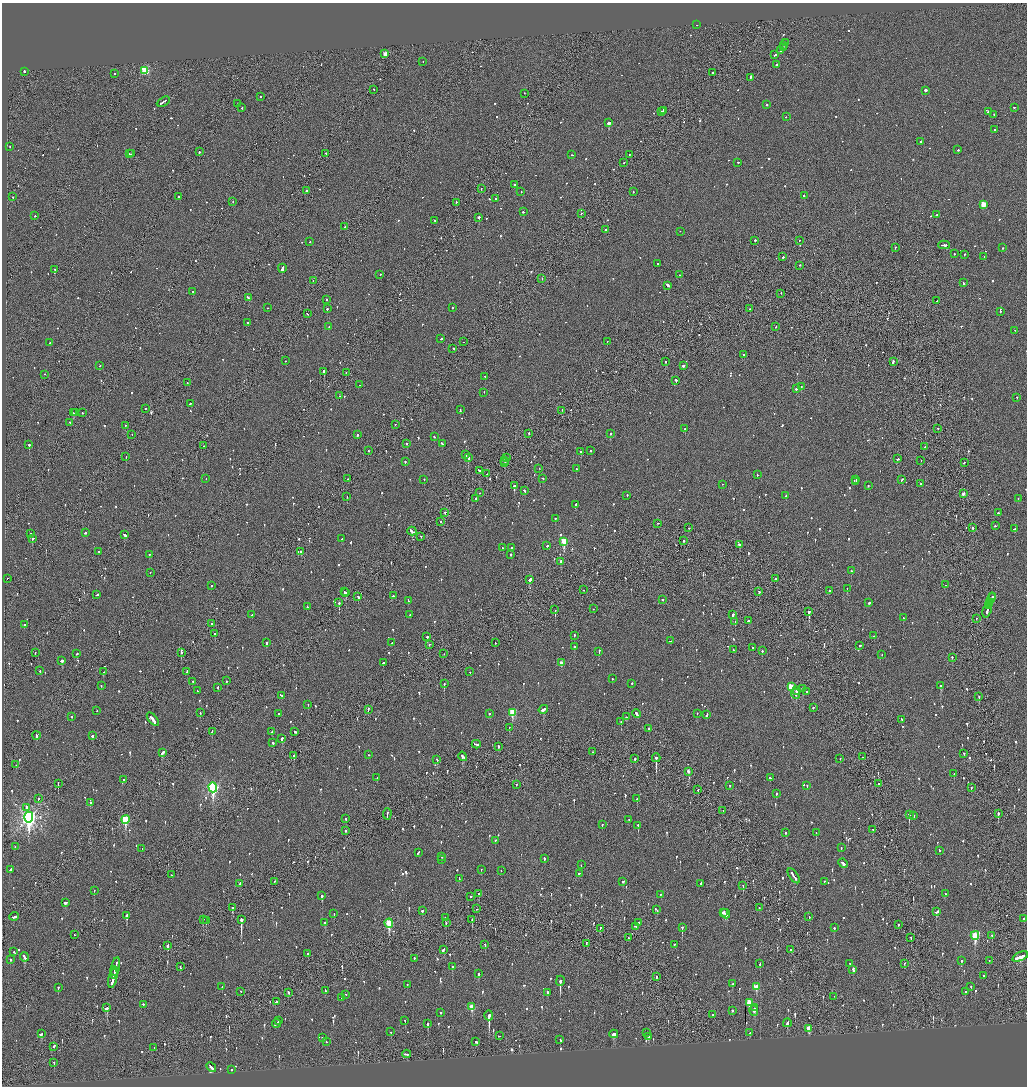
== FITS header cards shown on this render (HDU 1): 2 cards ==
NAXIS1  =                 2050
NAXIS2  =                 2168

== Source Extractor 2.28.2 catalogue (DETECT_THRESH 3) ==
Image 2050 x 2168 px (HDU 1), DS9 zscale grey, zoomed out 1/2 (1 PNG px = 2 x 2 image px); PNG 1029 x 1088 px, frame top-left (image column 2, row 2168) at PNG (2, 3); each listed source drawn as its Kron ellipse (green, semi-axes under 4 px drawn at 4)
Background -0.0948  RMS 0.098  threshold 0.293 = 3 sigma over >= 5 px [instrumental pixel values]
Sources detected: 1336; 74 cannot appear on this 1/2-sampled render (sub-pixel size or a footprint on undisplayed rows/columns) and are neither listed nor drawn; of the other 1262, the 500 brightest by FLUX_AUTO listed and drawn (762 fainter detections omitted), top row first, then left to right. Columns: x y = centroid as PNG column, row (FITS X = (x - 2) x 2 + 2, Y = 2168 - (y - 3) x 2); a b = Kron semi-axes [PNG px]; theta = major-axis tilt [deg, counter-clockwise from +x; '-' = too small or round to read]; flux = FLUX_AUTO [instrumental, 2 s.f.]
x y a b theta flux
697 25 2 1 - 70
785 43 2 1 - 56
784 46 2 2 - 76
783 48 2 1 - 81
780 51 2 2 - 56
385 54 3 2 - 280
775 55 3 2 - 120
423 62 2 1 - 57
776 65 2 2 - 130
145 71 3 3 - 1200
24 72 2 2 - 290
712 73 3 2 - 130
114 74 2 2 - 83
750 78 3 2 - 120
374 90 2 1 - 73
925 91 2 2 - 1400
524 94 2 1 - 50
260 97 2 2 - 62
163 102 7 2 29 250
238 104 2 2 - 61
767 105 2 2 - 69
242 108 2 2 - 67
1014 108 2 2 - 54
663 111 2 2 - 75
661 112 2 2 - 93
988 112 2 2 - 420
994 115 2 2 - 74
786 117 2 1 - 83
609 123 3 2 - 6900
995 130 2 2 - 59
921 142 2 2 - 130
10 147 2 2 - 97
958 150 2 2 - 140
199 152 2 2 - 300
129 154 2 2 - 51
132 154 2 1 - 85
326 154 2 2 - 90
572 155 2 2 - 64
629 155 2 1 - 84
624 163 2 1 - 370
738 163 2 2 - 81
515 185 2 2 - 220
481 189 2 1 - 54
306 191 2 2 - 70
521 192 2 2 - 56
633 192 2 2 - 100
804 196 2 2 - 61
13 197 2 1 - 390
178 197 2 2 - 65
495 199 3 2 - 77
233 202 2 1 - 110
456 203 2 2 - 130
983 205 3 3 - 450
523 212 2 2 - 59
581 214 2 1 - 76
936 215 2 2 - 130
34 216 2 2 - 78
479 218 2 2 - 2100
435 221 2 2 - 90
345 227 2 2 - 99
606 230 2 2 - 60
680 232 2 1 - 61
755 241 2 2 - 170
799 241 2 1 - 51
309 242 2 2 - 110
944 245 6 2 0 200
895 248 2 2 - 58
1003 248 2 2 - 63
954 254 2 2 - 68
964 255 2 2 - 62
783 257 2 2 - 210
984 257 2 2 - 88
658 264 2 2 - 120
799 266 2 2 - 87
282 269 4 2 - 1300
55 270 2 2 - 93
380 275 2 2 - 67
680 275 2 2 - 89
542 279 2 1 - 51
313 281 2 1 - 85
963 283 3 2 - 140
668 286 4 2 - 150
193 292 2 2 - 66
781 294 2 2 - 54
249 298 4 2 - 150
326 300 2 2 - 150
937 301 2 2 - 52
267 308 2 2 - 100
452 308 2 2 - 51
327 309 2 2 - 74
750 309 2 2 - 97
1000 312 2 2 - 66
307 314 3 1 - 100
247 323 2 2 - 71
329 327 2 2 - 63
775 327 2 2 - 74
1015 331 2 2 - 59
441 339 2 2 - 77
463 342 2 2 - 77
607 342 2 2 - 53
50 343 2 2 - 300
453 349 2 2 - 250
744 355 2 2 - 95
285 361 2 1 - 51
665 362 2 1 - 230
893 362 4 2 - 140
100 366 2 2 - 73
683 366 3 2 - 110
324 372 2 2 - 890
346 373 2 1 - 73
45 375 2 1 - 66
485 377 2 2 - 74
676 381 2 2 - 190
187 383 2 1 - 73
359 385 2 1 - 68
801 387 2 2 - 170
796 389 3 2 - 90
484 393 2 2 - 93
340 396 2 2 - 53
1017 398 2 2 - 53
190 404 3 2 - 93
145 409 2 2 - 56
460 410 3 2 - 300
562 411 2 1 - 90
73 413 3 2 - 160
75 413 4 1 - 190
82 413 2 1 - 52
70 423 2 1 - 71
395 425 2 1 - 63
125 426 2 2 - 71
685 429 2 2 - 110
938 429 2 2 - 61
529 434 2 2 - 87
610 434 2 2 - 340
132 435 2 1 - 60
357 435 2 2 - 160
434 437 2 2 - 67
406 444 2 2 - 86
442 444 3 2 - 73
29 445 2 2 - 350
204 446 2 2 - 71
925 447 2 2 - 54
368 451 2 2 - 63
591 451 2 2 - 67
581 452 3 2 - 100
466 455 3 2 - 80
126 457 2 1 - 110
468 458 2 2 - 360
507 458 2 1 - 110
898 459 2 2 - 82
504 461 3 2 - 270
921 461 2 1 - 55
405 462 2 2 - 120
505 463 2 1 - 140
964 463 2 2 - 56
539 469 2 1 - 50
576 469 2 2 - 76
479 471 4 2 - 120
487 474 2 1 - 56
757 475 2 2 - 110
206 479 2 1 - 180
348 479 2 1 - 85
543 479 2 2 - 66
424 480 2 2 - 61
856 480 2 2 - 96
901 480 3 2 - 100
856 482 2 2 - 120
921 484 2 2 - 51
723 485 2 1 - 57
514 486 3 2 - 550
868 486 2 2 - 69
524 491 3 2 - 100
480 493 2 1 - 51
963 494 2 2 - 120
627 496 2 2 - 56
786 496 2 2 - 58
347 497 2 1 - 55
476 499 3 2 - 53
1018 499 2 2 - 82
576 505 2 2 - 250
445 513 2 2 - 230
998 513 2 2 - 650
555 519 2 2 - 88
440 522 2 1 - 59
658 524 2 1 - 73
995 526 2 2 - 110
689 528 2 2 - 53
973 528 2 2 - 120
1014 529 3 2 - 170
412 532 4 2 - 240
85 533 3 2 - 100
30 534 2 2 - 250
125 535 3 2 - 170
421 537 2 2 - 86
32 539 3 2 - 100
342 539 2 2 - 53
684 541 2 2 - 66
564 542 4 3 - 930
739 545 2 2 - 260
547 546 2 2 - 450
502 548 3 2 - 110
512 548 2 2 - 250
99 552 2 2 - 58
301 552 2 2 - 200
149 555 2 2 - 65
510 555 2 2 - 120
561 562 3 2 - 140
851 571 2 2 - 84
150 573 2 2 - 57
7 579 2 1 - 68
776 579 2 1 - 61
530 580 3 2 - 700
946 585 2 1 - 60
211 586 2 2 - 95
847 589 2 2 - 59
583 590 2 2 - 110
829 591 2 2 - 55
344 592 2 2 - 62
759 592 2 2 - 91
346 593 2 2 - 110
97 595 4 2 - 130
393 596 3 2 - 87
358 597 2 2 - 230
993 597 2 2 - 69
991 599 6 1 71 300
663 600 2 2 - 72
409 601 2 2 - 190
339 603 2 1 - 430
869 603 2 2 - 69
990 604 3 1 - 120
989 606 4 1 - 180
307 607 2 2 - 63
593 609 2 2 - 52
555 610 2 1 - 210
987 611 7 2 72 210
809 612 3 2 - 670
252 615 2 2 - 58
410 615 2 2 - 53
733 615 3 2 - 180
903 618 2 2 - 79
976 619 2 1 - 55
749 621 3 2 - 160
735 622 2 1 - 75
212 624 2 2 - 110
24 625 2 2 - 60
215 634 2 2 - 220
574 636 3 2 - 73
874 636 2 2 - 99
427 637 2 2 - 310
670 641 3 1 - 110
267 643 2 2 - 220
392 643 2 2 - 71
495 643 2 2 - 55
429 645 2 2 - 55
859 646 2 2 - 190
574 647 2 2 - 140
753 648 2 2 - 80
734 650 2 2 - 52
762 651 2 2 - 120
599 652 4 2 - 110
35 653 2 1 - 62
181 653 2 2 - 140
77 654 3 2 - 74
444 654 2 1 - 64
882 655 2 1 - 63
952 658 2 2 - 75
62 661 3 2 - 190
383 663 3 2 - 140
561 663 3 2 - 150
40 671 2 2 - 60
103 672 2 2 - 210
187 672 3 2 - 73
470 672 2 1 - 52
612 679 2 2 - 60
227 681 2 2 - 92
193 682 2 2 - 80
444 684 2 2 - 300
632 684 2 2 - 79
101 686 2 2 - 55
941 686 3 2 - 190
791 687 4 3 - 830
218 688 3 2 - 67
803 689 3 2 - 98
197 691 3 2 - 74
796 691 2 2 - 430
806 692 2 2 - 63
795 694 5 2 - 90
282 696 4 2 - 130
979 697 2 1 - 93
308 705 2 2 - 97
813 708 2 2 - 60
368 710 3 1 - 130
543 710 5 2 - 220
97 711 2 1 - 60
200 713 2 2 - 100
512 713 4 3 - 780
279 714 2 2 - 67
489 714 2 2 - 52
637 714 4 2 - 160
697 714 2 2 - 86
707 715 4 2 - 110
72 717 2 2 - 120
626 717 2 2 - 63
153 720 8 2 -51 470
902 720 2 2 - 65
621 722 2 2 - 130
509 728 2 1 - 64
648 729 2 2 - 51
212 732 3 2 - 120
272 732 3 2 - 140
295 732 3 2 - 74
36 736 4 2 - 190
92 736 2 2 - 220
282 739 3 2 - 210
273 743 3 2 - 78
476 745 4 2 - 180
498 747 2 2 - 110
593 752 2 2 - 68
162 753 3 2 - 280
964 754 2 2 - 100
369 755 2 1 - 60
294 756 2 2 - 95
463 757 5 2 - 180
862 757 2 1 - 93
656 758 4 1 - 1100
635 759 2 1 - 500
840 759 2 1 - 55
437 760 3 2 - 170
16 765 2 1 - 51
688 772 3 2 - 92
954 774 2 1 - 66
377 778 2 2 - 76
770 778 2 2 - 57
124 780 2 2 - 71
58 784 2 1 - 140
878 784 2 2 - 51
516 785 2 2 - 51
730 786 2 2 - 61
807 786 2 2 - 62
213 788 5 3 - 3900
971 788 3 2 - 52
698 790 2 2 - 65
776 794 2 2 - 89
38 799 3 2 - 120
637 799 2 2 - 61
90 803 2 2 - 97
27 808 2 2 - 130
723 811 2 1 - 110
387 814 6 1 84 220
998 814 3 2 - 380
909 815 3 2 - 320
914 816 2 2 - 55
29 818 6 4 88 8500
346 819 3 2 - 83
125 820 4 3 - 1300
629 820 2 2 - 160
602 825 2 2 - 190
638 826 3 2 - 280
873 830 2 2 - 58
345 831 3 2 - 74
786 833 2 2 - 96
816 833 2 2 - 77
495 841 2 2 - 87
15 847 2 2 - 56
841 848 2 2 - 83
142 849 2 1 - 170
939 851 2 2 - 59
418 853 3 2 - 120
442 857 2 2 - 71
544 859 2 2 - 170
441 860 2 2 - 88
843 864 5 2 - 140
581 865 2 1 - 50
10 870 3 2 - 150
481 870 2 2 - 71
501 871 2 2 - 53
579 874 2 2 - 67
171 875 2 2 - 70
794 876 8 2 -55 350
459 879 3 2 - 91
275 882 2 1 - 59
623 882 2 2 - 140
824 882 2 2 - 61
240 884 3 2 - 96
701 884 2 2 - 83
743 886 2 1 - 59
94 891 2 2 - 50
479 894 2 2 - 67
945 894 2 2 - 66
661 895 2 2 - 68
322 896 3 2 - 340
471 897 2 2 - 120
65 903 3 3 - 130
232 908 3 2 - 360
759 908 2 2 - 66
476 909 2 2 - 100
656 910 3 2 - 200
422 911 2 2 - 110
936 912 4 3 - 120
723 913 3 3 - 170
334 914 2 2 - 120
725 914 5 2 - 310
127 916 3 2 - 320
14 917 4 2 - 160
809 917 3 2 - 59
445 918 2 2 - 98
1024 919 2 2 - 140
203 920 3 2 - 100
241 920 3 2 - 5400
472 920 2 1 - 280
206 921 2 2 - 55
325 923 2 2 - 120
446 923 2 2 - 54
639 923 2 2 - 56
389 924 4 3 - 1100
898 925 2 2 - 210
636 927 4 2 - 170
682 928 3 2 - 360
834 928 2 2 - 100
600 929 2 1 - 80
75 935 2 1 - 57
975 936 4 3 - 1200
992 936 2 2 - 120
628 938 2 1 - 61
911 938 2 2 - 92
586 944 4 1 - 140
485 945 2 2 - 57
674 945 2 2 - 72
168 946 4 2 - 160
443 950 4 2 - 110
791 950 2 2 - 90
14 952 3 2 - 58
308 954 2 1 - 170
24 957 5 2 - 190
1020 957 8 3 22 560
414 959 2 2 - 51
11 960 2 2 - 62
961 961 2 2 - 62
989 961 2 2 - 86
760 964 3 2 - 75
850 964 2 1 - 97
904 964 3 1 - 89
180 967 4 2 - 85
452 967 2 2 - 250
115 968 11 2 78 580
853 970 3 2 - 100
114 972 4 1 - 270
478 974 3 2 - 260
983 976 2 2 - 140
656 977 3 2 - 150
113 979 10 2 78 540
560 981 5 2 - 1100
732 984 2 2 - 60
407 985 2 2 - 74
222 987 2 2 - 120
756 987 4 3 - 290
971 987 2 2 - 60
58 988 2 2 - 110
325 991 3 2 - 77
241 992 2 2 - 50
965 992 2 2 - 87
288 993 3 2 - 70
547 993 4 2 - 120
346 995 2 2 - 54
834 997 2 1 - 100
341 998 2 2 - 51
276 1002 3 1 - 130
749 1003 4 2 - 370
143 1005 2 2 - 330
472 1007 3 3 - 350
107 1008 3 3 - 320
755 1008 2 2 - 260
732 1011 2 2 - 130
754 1011 5 3 - 74
441 1013 2 2 - 330
713 1015 2 2 - 94
489 1016 5 2 - 2300
279 1021 2 2 - 160
405 1021 2 2 - 84
787 1023 4 2 - 210
276 1024 4 2 - 230
428 1024 3 2 - 180
809 1029 4 2 - 300
391 1032 2 1 - 90
647 1033 2 2 - 59
750 1033 3 2 - 56
41 1034 4 2 - 110
614 1034 4 3 - 170
499 1036 2 1 - 55
649 1037 3 2 - 200
322 1038 3 2 - 130
560 1040 2 2 - 250
326 1042 2 2 - 56
476 1042 3 2 - 110
54 1047 3 2 - 370
154 1048 2 1 - 54
407 1054 4 2 - 160
54 1063 2 1 - 69
211 1068 5 2 - 260
231 1070 2 2 - 61
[762 fainter detections neither listed nor drawn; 74 sub-pixel or undisplayed-footprint detections neither listed nor drawn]